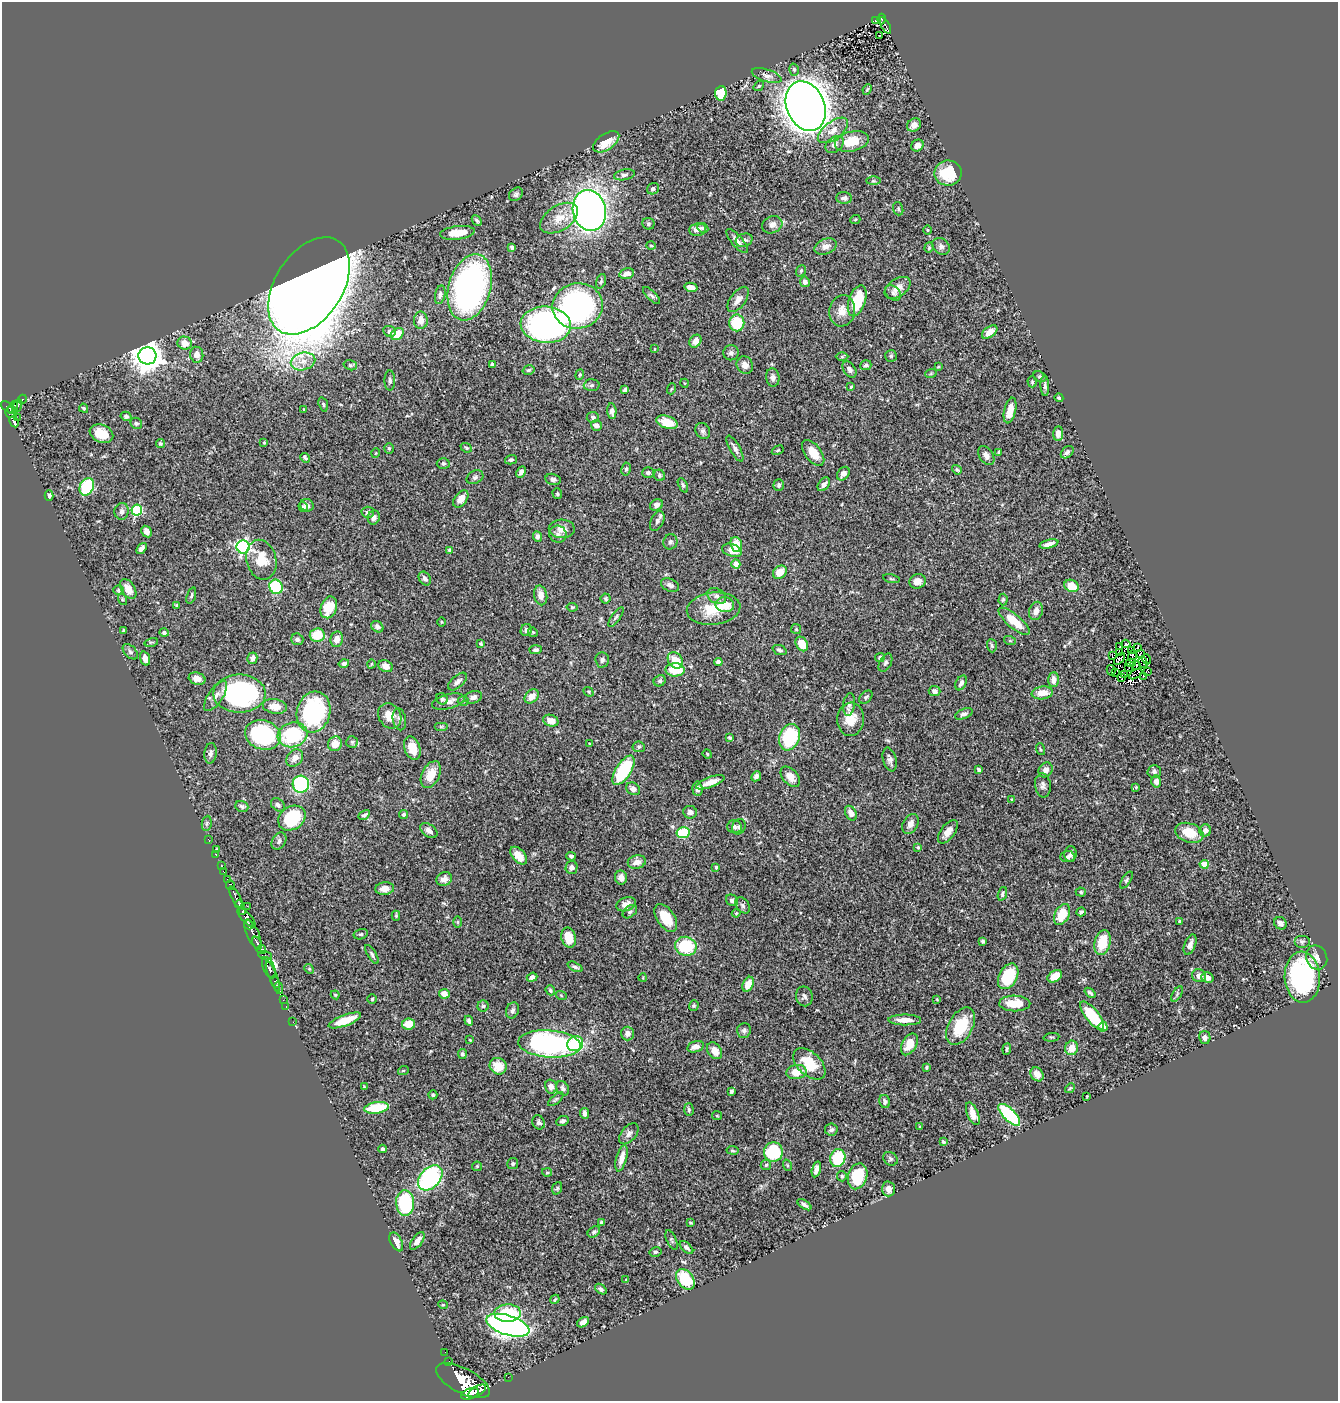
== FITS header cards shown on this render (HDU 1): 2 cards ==
NAXIS1  =                 1336
NAXIS2  =                 1399

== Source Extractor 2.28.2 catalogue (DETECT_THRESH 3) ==
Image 1336 x 1399 px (HDU 1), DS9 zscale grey, 1 PNG px = 1 image px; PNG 1340 x 1403 px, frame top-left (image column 1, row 1399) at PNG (2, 2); each listed source drawn as its Kron ellipse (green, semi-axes under 4 px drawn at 4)
Background 0.514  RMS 0.024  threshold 0.0715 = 3 sigma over >= 5 px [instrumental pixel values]
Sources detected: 476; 1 with non-positive FLUX_AUTO (blend fragments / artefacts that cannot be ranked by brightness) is neither listed nor drawn; the other 475 listed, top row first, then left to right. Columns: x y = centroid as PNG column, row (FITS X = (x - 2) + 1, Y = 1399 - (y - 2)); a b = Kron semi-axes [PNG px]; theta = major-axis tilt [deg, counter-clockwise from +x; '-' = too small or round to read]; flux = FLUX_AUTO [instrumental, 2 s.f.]
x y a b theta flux
882 19 5 4 - 51
876 20 3 2 - 6.5
885 25 9 3 -62 62
880 35 3 2 - 2.6
794 70 6 5 - 3.1
767 76 15 6 -18 7.6
759 86 6 4 37 2.1
867 89 5 3 - 1.7
721 93 7 5 85 50
806 106 26 19 -67 3000
914 125 7 6 - 11
833 130 17 8 37 17
852 141 17 10 14 38
606 142 15 8 34 29
834 144 10 7 39 8.4
917 145 6 5 - 9.2
948 173 13 12 - 55
624 175 10 5 12 4.2
873 181 7 4 0 2
653 189 6 5 - 3.8
516 194 8 6 42 3.7
844 198 8 6 -1 4.5
898 209 7 5 -71 2.5
589 210 20 16 -78 890
559 218 21 12 33 25
477 220 6 3 -47 2.6
855 220 5 3 - 1.3
648 224 6 5 - 3.1
772 225 10 8 25 9
703 228 6 4 -28 2.8
698 229 8 6 9 11
927 230 5 3 - 1.5
457 233 17 6 7 26
744 240 8 6 18 6.5
737 241 15 5 -49 7.6
651 246 5 3 - 1.4
826 246 12 7 22 10
941 246 9 7 -42 6
512 247 4 3 - 3.3
929 248 5 4 - 2
801 271 6 4 68 2.7
627 274 7 5 15 11
601 281 7 4 74 2.7
805 282 5 4 - 6.2
309 286 54 33 57 6100
470 287 34 21 74 450
691 287 6 4 -14 14
898 288 14 9 34 14
893 293 9 6 -42 3.9
440 295 9 5 78 5
652 296 11 4 -45 4
738 299 14 7 54 12
857 301 16 8 71 58
578 306 25 22 10 360
842 311 16 13 81 18
421 320 8 7 - 13
737 323 8 7 - 76
546 325 25 18 -5 490
389 331 6 5 - 3.6
990 332 9 5 36 11
397 334 7 5 36 25
695 341 7 5 51 11
185 343 7 6 - 17
654 349 3 2 - 1
731 353 7 7 - 5.1
197 355 8 6 -84 9.5
147 356 9 8 - 2500
891 356 6 6 - 2.6
842 357 6 4 0 2.6
303 361 12 8 14 16
492 364 3 3 - 2.5
350 365 7 5 -15 3
745 365 9 8 - 10
866 365 5 5 - 3.7
938 367 4 3 - 1.5
849 369 9 6 -55 5.9
529 370 6 4 16 2.7
931 373 6 3 19 1.6
580 375 5 4 - 1.9
1040 376 7 5 -24 3
773 378 9 6 -82 5.8
390 380 10 5 -89 4.2
1032 382 5 4 - 1.9
684 383 4 3 - 1.1
592 385 8 6 3 4
1045 386 10 4 -88 4
851 387 4 3 - 1.7
671 389 5 3 - 1.5
625 390 4 3 - 2.9
1059 398 4 4 - 2.3
22 399 4 3 - 15
323 404 7 4 -72 2.4
17 406 7 3 59 130
8 407 8 4 -31 200
13 407 7 4 63 160
84 408 5 3 - 2.2
304 409 4 3 - 1.9
1010 410 13 6 77 18
612 411 8 4 -86 5.8
11 413 6 5 - 190
126 416 5 4 - 4.1
593 417 6 5 - 3.6
17 418 2 2 - 9.1
14 422 6 4 -61 93
667 422 11 6 -17 27
136 423 6 5 - 2.8
596 425 6 5 - 6.5
703 431 8 7 - 4.4
101 434 12 9 -24 29
1058 434 7 5 86 9.6
264 442 3 3 - 1.5
160 443 4 4 - 2.3
389 448 5 4 - 2.2
466 448 6 4 -22 2.5
735 449 14 5 -61 6.2
778 450 6 3 30 1.9
999 452 4 3 - 2.9
1067 452 7 5 43 4.7
376 453 5 3 - 1.2
813 453 15 8 -53 25
986 456 10 7 -56 9.2
305 458 5 4 - 2.6
511 460 6 4 16 3.2
443 463 6 5 - 4
626 469 7 4 81 3.2
957 470 5 4 - 2.1
521 472 6 4 64 5.5
648 473 6 5 - 3.8
843 474 7 5 53 10
659 475 6 5 - 2.7
475 477 9 6 28 4.6
553 479 8 5 -14 4.2
824 484 8 5 50 7.5
683 485 8 4 -65 3.2
779 485 6 5 - 3.7
87 487 9 6 65 130
557 494 5 5 - 2.5
49 496 5 4 - 3.3
461 499 9 6 54 14
307 505 7 6 - 6.5
656 505 7 5 26 5.6
303 507 5 4 - 3.2
137 510 5 5 - 120
122 511 8 7 - 5.9
368 512 6 5 - 4.4
374 517 7 6 - 6.3
657 521 10 6 63 5.7
562 529 13 9 -3 12
147 532 6 5 - 7.7
558 534 9 8 - 6.3
537 536 5 4 - 5
670 542 8 7 - 4
736 544 8 5 -73 30
1049 544 9 4 15 9.6
243 547 6 6 - 330
142 548 6 4 51 7.1
450 550 4 3 - 4
732 550 10 6 -17 20
261 560 20 15 -76 34
736 564 4 4 - 28
780 572 7 6 - 21
425 578 7 5 -55 5.6
891 579 8 3 -13 2
917 581 8 7 - 15
670 585 9 6 -23 4.9
1072 586 7 6 - 29
276 587 7 6 - 83
128 589 11 6 -58 17
119 590 5 4 - 2.1
191 595 9 4 73 3
541 595 10 6 -80 12
717 596 10 7 -31 7.7
122 599 6 3 -72 2.1
605 599 5 5 - 2.3
1003 599 6 4 88 2.5
177 605 4 3 - 2.1
725 605 9 7 -9 36
329 607 11 8 69 43
572 607 5 4 - 1.8
714 609 27 16 7 49
1036 611 9 6 72 11
616 617 11 4 54 3.5
1014 621 19 7 -40 35
441 622 5 3 - 1.4
377 627 6 5 - 4.7
796 629 5 5 - 2.3
123 630 3 2 - 1.4
526 630 6 5 - 5.5
533 632 5 4 - 2.1
164 633 4 4 - 4.2
317 635 7 6 - 39
297 639 6 6 - 4.4
337 639 8 6 81 12
1010 641 6 4 -18 1.8
151 642 7 3 12 1.7
481 644 3 3 - 1.9
802 644 8 5 -60 27
1126 644 4 4 - 5.2
992 646 7 5 -87 2.6
1120 647 3 3 - 9.5
1138 648 3 2 - 3.2
536 650 6 4 1 3.7
779 650 7 4 -21 3.9
1131 650 3 2 - 1.4
130 652 9 5 -46 4.2
1119 653 3 2 - 0.88
1140 653 4 2 - 1.3
1112 656 4 2 - 1.7
1132 656 6 2 83 0.29
880 657 5 4 - 4
145 658 7 5 -72 9.4
252 658 6 5 - 6.7
1119 659 7 3 51 3.6
1147 659 5 2 - 2
602 660 7 7 - 4.6
675 660 9 7 -49 27
718 662 4 4 - 6.8
1143 662 6 2 -76 0.37
344 663 5 4 - 3.9
885 663 10 6 63 4.6
1131 663 5 3 - 0.7
371 664 4 3 - 1.3
1136 665 4 3 - 2
385 666 7 6 - 7.6
1129 667 2 2 - 0.95
675 670 9 6 -2 40
1111 670 5 2 - 1.2
1147 671 3 2 - 0.74
1115 672 4 2 - 1
1136 674 7 2 31 1.1
1124 675 2 2 - 0.37
1143 676 2 2 - 1.5
1121 678 4 3 - 0.37
197 679 8 6 -16 13
1053 680 7 5 89 9
457 681 11 6 42 6.9
660 681 6 5 - 3.2
961 683 8 5 63 6.1
934 691 6 5 - 5.8
589 692 5 4 - 2
1042 693 10 6 8 18
239 694 26 19 0 300
216 696 17 7 56 12
532 696 8 6 44 15
473 697 9 6 17 7.6
866 697 8 5 44 3.4
442 699 6 5 - 3.3
448 701 16 7 14 10
463 701 5 5 - 2.3
849 705 11 6 82 5.5
275 706 12 7 -8 20
314 712 21 16 75 200
964 714 9 5 22 4.7
390 716 13 11 -55 20
399 719 11 6 -79 5
851 719 16 13 84 28
551 721 8 6 -17 12
441 726 7 4 0 2.5
263 735 18 14 -18 150
292 735 15 12 16 120
790 737 14 10 69 99
730 738 4 3 - 2.3
352 742 6 6 - 3.1
335 744 7 7 - 17
590 744 4 3 - 1.7
639 747 6 5 - 2.6
412 748 12 7 -70 23
1040 749 6 3 -71 1.8
211 753 10 6 84 5.7
707 754 5 4 - 1.8
295 758 10 7 49 11
890 759 12 6 -75 6.1
623 770 17 7 58 110
979 770 4 4 - 3.9
1046 770 8 6 53 8.9
1154 771 6 6 - 4.3
431 775 14 8 63 26
756 776 5 4 - 5.1
790 777 12 7 -48 14
1156 781 6 4 87 9.6
710 782 15 5 20 17
301 784 8 8 - 160
1043 785 12 8 -84 6.6
1136 787 3 3 - 1.4
633 789 7 6 - 7.6
697 789 7 5 -85 5.8
1012 799 3 3 - 1.6
278 805 8 5 -42 4.3
242 806 6 5 - 3.5
690 812 7 6 - 6.5
851 813 8 5 -61 12
404 814 5 4 - 3.4
364 815 6 3 28 3
292 818 14 11 34 87
207 823 8 5 83 2.6
910 824 10 7 61 9
734 827 7 6 - 4.7
739 827 8 6 65 4.2
1205 830 6 6 - 8.5
429 831 10 6 -37 7.3
948 832 14 7 52 13
683 833 6 5 - 80
1189 833 14 9 -18 36
208 839 2 2 - 4.9
279 841 9 6 58 5.3
918 847 3 3 - 2.5
216 850 4 3 - 2.1
215 854 3 2 - 3.9
1071 854 8 6 87 5
519 856 10 6 -49 18
571 856 4 3 - 3
1067 857 7 5 4 4.3
637 862 9 6 12 11
1204 864 4 4 - 33
221 866 2 2 - 6
571 867 6 6 - 6.1
716 867 3 3 - 2.6
223 871 3 2 - 6.6
621 877 7 6 - 9.1
227 879 3 2 - 33
444 879 8 6 25 8
1126 880 9 4 57 2.9
230 885 5 3 - 120
385 889 9 6 7 13
1081 892 5 4 - 2.5
1002 894 7 4 71 3.3
236 897 11 3 -62 380
732 900 6 5 - 5
239 904 4 3 - 210
626 904 10 6 22 10
743 905 9 6 -53 4.1
247 906 2 2 - 7.3
243 912 4 3 - 200
630 912 8 5 38 3.8
1081 912 5 3 - 3.4
736 913 4 4 - 1.9
1062 915 11 7 62 34
396 916 5 4 - 1.9
247 918 13 4 -48 350
666 918 16 8 -56 35
1180 921 4 4 - 2
458 922 6 4 -90 2
1280 923 6 6 - 6.4
249 925 4 3 - 170
253 934 16 6 -66 250
361 934 7 5 14 3
569 938 10 7 -76 25
982 941 4 3 - 2.9
1102 942 13 7 75 44
1302 942 8 6 0 4.4
257 943 7 3 -69 160
1190 945 11 5 70 8.2
686 946 11 9 -19 69
261 949 5 3 - 180
372 954 11 4 -59 3.9
265 956 7 3 -16 87
1317 957 12 10 -68 11
575 967 8 4 -26 3.6
269 968 11 5 -68 370
309 969 5 4 - 2
273 976 16 3 -68 200
1008 976 14 9 62 70
1055 976 8 5 32 16
1199 976 7 6 - 8.9
532 977 5 4 - 6.9
1207 977 6 5 - 10
1302 977 25 17 -86 240
643 978 4 3 - 1.3
275 982 6 4 -65 150
748 984 8 5 64 18
279 988 6 3 -77 110
550 990 5 4 - 2.5
1090 993 6 3 -40 3.2
444 994 5 5 - 12
1177 994 8 3 59 3.2
335 995 4 3 - 1.4
561 995 5 3 - 1.6
804 996 10 8 -78 5.5
372 999 5 4 - 2.2
937 999 4 3 - 1.4
283 1000 2 2 - 2.9
1015 1003 15 8 -1 30
286 1006 3 2 - 7.8
483 1006 5 5 - 2.7
694 1006 5 4 - 2
512 1010 8 6 68 5.4
1092 1016 17 6 -51 70
345 1020 17 5 20 39
905 1020 16 5 -1 17
469 1021 5 4 - 4.6
293 1022 2 2 - 6.6
409 1024 7 5 7 23
961 1026 20 12 61 61
1103 1027 5 4 - 10
744 1030 7 6 - 4.2
627 1033 7 6 - 8.7
1051 1037 8 3 5 1.8
1205 1038 6 5 - 4.8
470 1040 4 3 - 1.1
549 1044 31 13 -4 390
575 1044 8 7 - 81
909 1044 12 7 61 20
695 1047 8 5 16 9.2
1072 1048 7 6 - 18
1007 1049 6 3 84 2.4
715 1051 9 6 -55 15
462 1054 5 4 - 3.3
809 1064 19 11 -43 43
498 1066 9 8 - 28
926 1067 4 3 - 1.9
403 1071 5 3 - 1.4
796 1072 10 7 11 24
1037 1074 7 6 - 13
364 1087 3 3 - 1.6
551 1087 7 6 - 9.6
563 1088 8 6 -59 4.4
1070 1088 5 4 - 1.7
731 1091 4 3 - 3
433 1095 4 4 - 2.2
1087 1096 3 2 - 1.2
556 1099 9 4 40 2.5
885 1101 6 5 - 4.5
377 1108 12 5 9 66
689 1109 6 5 - 2.6
585 1113 5 4 - 6.2
973 1114 12 5 -67 15
1009 1115 14 6 -45 150
717 1116 5 4 - 1.6
563 1121 6 5 - 3.8
539 1122 7 6 - 4.3
920 1126 4 2 - 1.1
831 1129 6 6 - 4.8
629 1134 12 7 51 6.1
943 1142 4 3 - 2.3
383 1149 4 4 - 2.7
732 1150 6 4 -7 2.1
773 1152 9 9 - 97
622 1158 13 5 74 13
838 1158 9 7 72 73
890 1159 8 6 -36 3.5
513 1164 5 5 - 3.1
766 1165 5 5 - 2.5
787 1165 6 3 -71 2.3
477 1166 5 4 - 1.7
816 1169 8 4 74 9
547 1172 5 4 - 2.1
842 1176 5 4 - 3
858 1176 13 9 74 64
430 1178 14 10 47 220
557 1188 6 4 69 2.2
888 1189 7 6 - 12
405 1203 13 9 -85 120
804 1205 8 3 -34 4.9
601 1223 4 3 - 2.4
690 1223 3 3 - 1.6
594 1232 7 5 37 3.6
672 1240 10 5 -67 3.4
417 1241 10 5 54 8.9
396 1242 10 5 -62 14
686 1247 8 4 -43 4.5
655 1252 6 4 13 2.4
685 1279 11 8 -52 60
626 1280 4 3 - 1.5
601 1289 6 4 -39 3.6
555 1299 5 3 - 1.5
443 1305 5 3 - 1.3
508 1313 13 9 1 60
583 1322 6 4 34 9.5
508 1325 22 10 -17 1100
445 1352 2 2 - 2.2
449 1361 2 2 - 3.9
508 1377 2 2 - 4.6
463 1381 29 12 -27 3200
477 1391 10 4 31 680
470 1394 9 5 23 820
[1 non-positive-flux detection neither listed nor drawn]